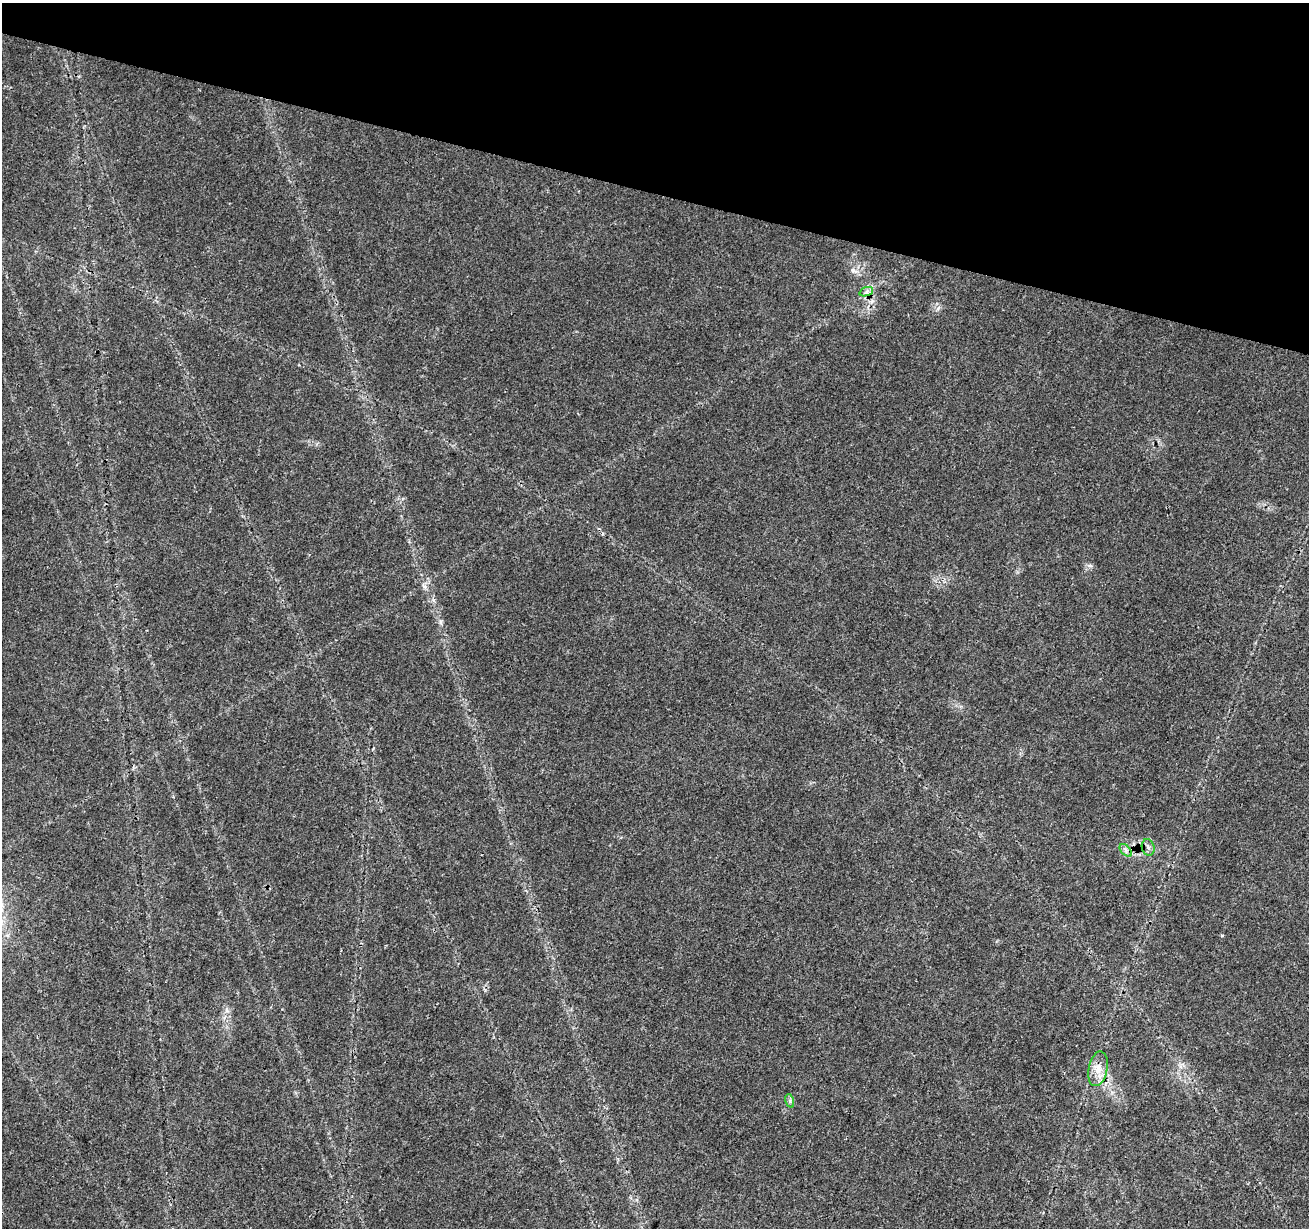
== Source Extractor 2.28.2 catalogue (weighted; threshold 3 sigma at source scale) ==
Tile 2 of 4 x 4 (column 2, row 1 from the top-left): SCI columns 1316-2622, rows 3962-5187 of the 5237 x 5409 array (HDU 1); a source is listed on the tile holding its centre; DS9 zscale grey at full resolution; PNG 1311 x 1230 px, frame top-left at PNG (2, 3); each listed source drawn as its Kron ellipse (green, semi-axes under 4 px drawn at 4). Shown black and unused: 16% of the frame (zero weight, under 3 of 4 exposures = <1% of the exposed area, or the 3 px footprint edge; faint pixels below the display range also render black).
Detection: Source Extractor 2.28.2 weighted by HDU 2 'WHT'; one run over the whole footprint, this tile lists its part. Background 0.0269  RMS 0.0024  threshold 0.0107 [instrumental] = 3 sigma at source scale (4.5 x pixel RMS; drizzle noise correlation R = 1.50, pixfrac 1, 0.0396/0.0396 arcsec/px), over >= 5 px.
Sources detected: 5; all 5 listed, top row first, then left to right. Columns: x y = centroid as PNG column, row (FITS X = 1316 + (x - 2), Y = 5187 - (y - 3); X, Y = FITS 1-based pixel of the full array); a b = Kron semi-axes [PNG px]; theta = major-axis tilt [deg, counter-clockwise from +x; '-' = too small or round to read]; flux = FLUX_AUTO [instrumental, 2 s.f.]
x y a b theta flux
866 292 7 4 18 0.58
1148 847 8 6 -73 0.84
1126 850 7 4 -47 0.63
1098 1069 17 9 79 2.8
790 1101 7 4 -73 0.47